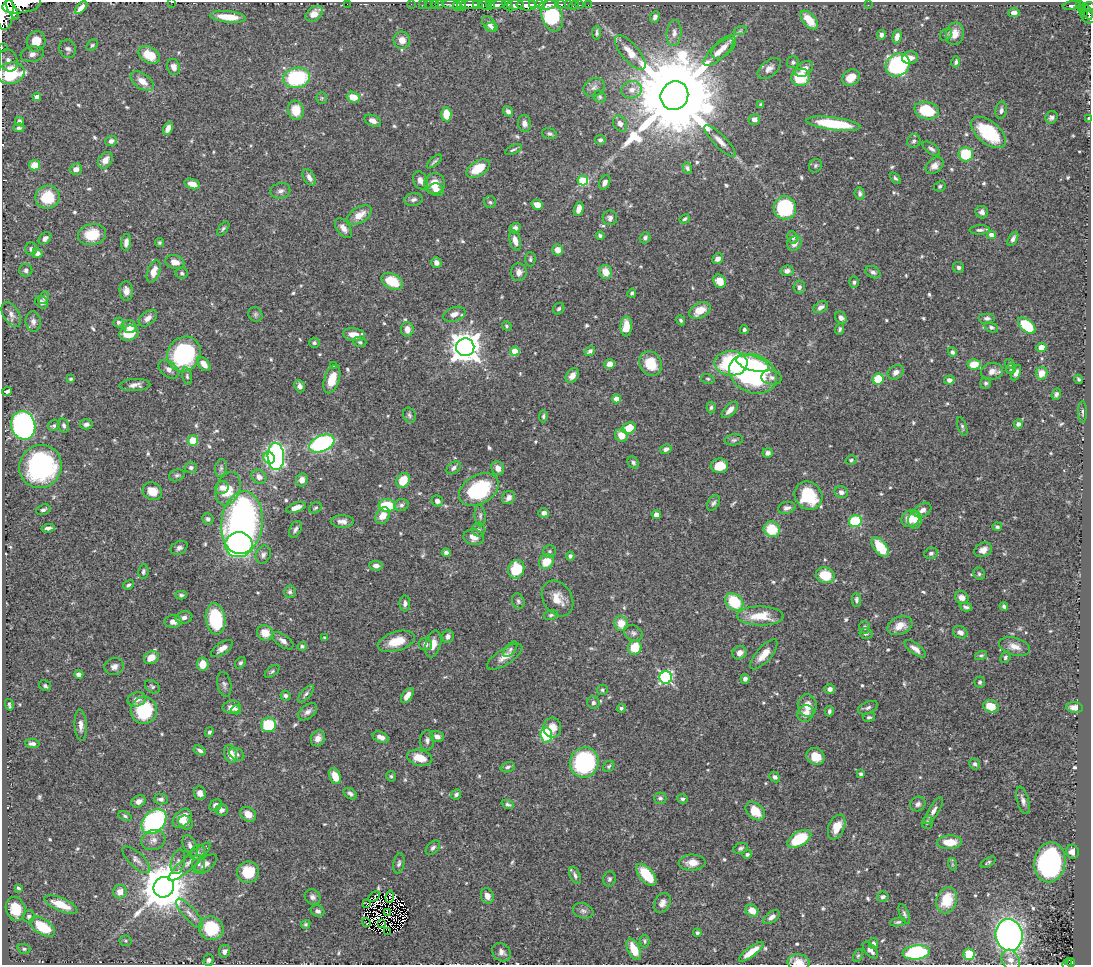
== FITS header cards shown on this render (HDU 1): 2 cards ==
NAXIS1  =                 1089
NAXIS2  =                  963

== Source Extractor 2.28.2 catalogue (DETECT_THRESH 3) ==
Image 1089 x 963 px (HDU 1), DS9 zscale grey, 1 PNG px = 1 image px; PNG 1093 x 967 px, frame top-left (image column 1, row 963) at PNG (2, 2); each listed source drawn as its Kron ellipse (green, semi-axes under 4 px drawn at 4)
Background 0.499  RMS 0.015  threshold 0.0436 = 3 sigma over >= 5 px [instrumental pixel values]
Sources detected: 645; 2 with non-positive FLUX_AUTO (blend fragments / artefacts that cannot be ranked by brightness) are neither listed nor drawn; of the other 643, the 500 brightest by FLUX_AUTO listed and drawn (143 fainter detections omitted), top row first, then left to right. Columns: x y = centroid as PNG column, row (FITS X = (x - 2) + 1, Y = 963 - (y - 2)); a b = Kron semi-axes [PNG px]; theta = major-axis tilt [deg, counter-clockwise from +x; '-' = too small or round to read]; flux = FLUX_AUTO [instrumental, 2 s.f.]
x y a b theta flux
171 2 3 2 - 7.9
22 4 19 8 9 1200
347 4 2 2 - 33
411 4 2 2 - 4.3
423 4 3 2 - 3.3
429 4 2 2 - 6.8
435 4 2 2 - 1.6
440 4 2 2 - 8.8
560 4 5 3 - 81
569 4 4 3 - 54
452 5 9 3 -6 65
461 5 5 3 - 150
471 5 11 4 -1 320
477 5 4 3 - 120
485 5 7 4 -9 89
490 5 4 3 - 65
497 5 9 3 11 360
508 5 7 3 -52 230
515 5 8 4 4 250
527 5 10 5 -4 690
533 5 3 3 - 150
540 5 4 3 - 170
549 5 10 4 10 490
574 5 6 2 45 7.1
579 5 2 2 - 5.8
588 5 2 2 - 4.4
868 5 2 2 - 3.9
1079 5 3 2 - 24
457 6 5 4 - 200
1072 6 9 3 7 110
1089 6 6 4 -7 70
81 8 8 4 47 5
1081 8 3 3 - 31
5 10 20 8 88 2600
12 10 11 4 -64 480
1014 13 6 4 5 5.4
1083 13 4 3 - 26
1088 13 7 4 -75 86
314 14 10 6 38 9.5
552 16 16 10 -74 73
228 17 18 5 -5 23
655 17 6 4 64 3.3
1088 17 7 5 -28 150
809 20 11 6 -48 20
489 24 8 5 -53 5
492 27 6 5 - 2.4
740 31 7 4 19 1.7
597 33 7 3 87 2.1
674 33 13 7 85 5.2
955 34 11 9 79 11
881 35 5 4 - 3.3
946 35 7 5 44 2.1
897 37 7 4 77 6.2
402 40 8 8 - 9.6
36 41 10 9 - 16
92 45 6 5 - 1.7
724 47 15 8 42 8
2 48 2 2 - 2.7
68 49 9 8 - 4.3
718 52 19 7 42 9.7
630 53 21 8 -50 15
32 54 11 8 9 6.3
149 55 11 8 -28 21
910 58 8 6 6 5.6
8 60 11 9 -69 7.9
793 62 6 5 - 2.4
956 62 6 4 76 2.1
898 65 12 11 - 140
173 67 8 6 -67 6.5
769 68 14 7 39 5.9
804 69 10 6 36 7.4
11 73 14 10 15 81
801 77 9 8 - 39
297 78 13 10 9 83
851 78 9 7 35 13
142 81 13 7 -36 9.8
594 88 11 9 30 5
632 90 10 8 13 7.9
674 96 15 13 55 26000
37 97 4 4 - 6
353 97 6 5 - 15
600 97 6 5 - 1.9
322 98 5 5 - 1.7
761 104 4 4 - 1.6
296 110 9 8 - 17
927 110 12 8 -15 44
1001 110 9 5 79 3.4
508 111 5 4 - 3.7
446 114 7 5 -87 21
1051 117 6 6 - 3.2
754 119 6 5 - 5
1089 119 4 3 - 2.6
19 121 4 4 - 4
373 121 9 5 -23 5.5
524 123 8 6 -83 4.6
620 124 8 6 -59 5.3
833 124 27 6 -7 53
19 128 6 4 5 1.9
168 128 7 4 62 6
988 132 20 11 -40 57
549 134 8 5 -16 2.6
600 140 5 5 - 3
111 141 6 5 - 4.2
720 141 21 6 -46 7.7
914 141 7 6 - 2.7
931 149 10 5 -34 3.2
513 150 9 3 25 1.9
966 154 7 7 - 37
105 160 9 6 54 7.5
434 161 9 3 41 2.1
35 165 5 5 - 16
815 166 7 6 - 2.1
934 166 10 7 38 5.8
478 168 13 7 31 25
687 168 6 4 -60 2.4
76 169 6 5 - 5.8
309 177 9 5 -59 5.4
895 178 7 4 -51 1.8
420 180 9 7 -64 6.1
583 180 5 5 - 60
605 182 7 5 66 4.9
192 184 8 5 -18 6.1
434 184 10 10 - 13
940 186 6 5 - 2.1
436 190 8 6 -15 6.8
280 191 10 8 11 3.8
860 193 6 5 - 2.7
47 197 12 11 - 35
413 199 9 6 9 3.4
490 202 6 6 - 2
537 205 6 5 - 9.4
785 208 11 11 - 88
579 209 7 4 75 8.5
982 212 6 6 - 4.1
359 215 13 7 32 13
610 218 7 7 - 3.4
685 219 5 4 - 1.9
343 228 11 6 -54 6.7
515 228 6 5 - 3.3
223 229 8 4 52 1.9
980 230 10 4 2 3.1
92 235 14 10 12 26
991 235 4 4 - 9.2
600 236 4 4 - 2.5
793 237 6 5 - 2.7
45 238 7 5 44 4.3
645 238 6 5 - 2.6
1013 239 8 4 62 3.6
515 240 10 5 -75 7.5
126 242 8 5 83 5.1
159 242 5 4 - 1.6
794 243 8 6 52 5.2
31 249 6 6 - 3.1
558 250 5 5 - 8
37 253 5 4 - 4.2
530 259 7 5 90 1.9
718 259 6 5 - 4.5
175 262 10 6 -17 8.2
436 263 5 5 - 5.3
959 267 6 5 - 2.8
26 270 6 6 - 3.2
154 271 11 6 70 11
787 271 7 5 9 3.5
519 272 9 8 - 5.5
606 272 7 6 - 13
873 272 8 5 -28 3.2
182 273 6 6 - 2
392 281 11 7 -28 29
720 281 7 6 - 12
854 282 6 5 - 2.1
799 287 6 6 - 3.3
126 291 10 6 -85 6.2
632 293 4 4 - 1.8
44 298 7 4 61 2.1
42 302 7 5 -41 3.7
821 307 8 5 28 4.1
559 309 6 5 - 2.1
700 310 11 7 29 16
11 314 14 7 -60 5.5
255 314 7 6 - 2.4
454 314 11 7 19 7
148 318 10 6 39 6.1
841 318 6 5 - 4
987 318 8 5 0 2.7
681 320 5 4 - 2
33 322 10 7 -84 4.7
118 322 5 5 - 2.4
507 326 5 4 - 1.6
626 326 10 6 87 17
1027 326 10 6 -41 48
130 327 7 6 - 10
991 327 7 5 -22 2.4
407 329 7 6 - 7.3
840 329 6 4 67 1.9
744 330 4 3 - 1.9
129 333 10 7 16 21
354 335 11 6 -10 11
360 342 6 5 - 1.6
314 343 5 5 - 1.9
465 347 9 9 - 1500
1041 347 5 4 - 13
515 351 5 4 - 26
590 351 5 4 - 3.7
952 352 5 4 - 2.9
184 354 18 16 55 110
731 363 16 12 -2 120
753 363 17 7 -16 27
204 364 8 5 -51 8.3
610 364 5 5 - 7.4
651 364 13 10 -60 27
974 364 7 5 4 19
1010 364 5 4 - 1.7
334 366 4 4 - 2
169 369 11 7 -40 5.1
1011 369 5 4 - 1.6
992 371 11 8 12 6.9
896 372 9 6 32 5.3
1016 373 8 4 66 4.4
1041 373 6 6 - 11
753 374 24 19 -24 180
187 376 8 5 -76 2.1
572 376 8 6 52 7.5
771 377 10 7 -7 4.3
71 379 3 3 - 1.8
332 379 14 7 72 20
708 379 7 5 -14 1.7
878 379 6 5 - 35
1079 379 4 3 - 1.8
949 380 5 4 - 3.7
986 383 5 5 - 2.1
135 385 15 6 3 5.8
300 386 6 5 - 3.7
7 391 5 4 - 2.6
1056 394 6 4 70 2.4
617 399 4 4 - 13
711 407 6 4 84 1.9
730 410 10 5 46 6.5
1083 412 11 3 -90 2.1
409 415 8 6 -66 2.4
543 416 6 4 89 1.7
86 424 6 5 - 3.2
1018 424 4 4 - 3.7
23 425 14 12 -76 270
64 425 7 5 -76 2.3
54 426 6 5 - 2.2
962 426 10 4 -73 2.1
629 428 7 5 27 23
621 435 6 6 - 12
734 440 9 5 8 2.2
193 441 5 5 - 25
322 443 13 8 23 140
666 449 6 4 28 3.4
768 453 5 4 - 3.7
276 456 13 8 -88 250
269 458 6 5 - 40
851 460 5 4 - 1.7
633 463 7 5 -55 2.6
40 466 22 21 - 170
719 466 9 7 7 19
191 467 6 5 - 2.5
221 468 9 6 80 2.7
454 468 8 5 37 3.4
498 468 7 6 - 6.3
177 475 8 6 19 2.4
259 477 8 6 -39 5.2
302 480 6 6 - 6.5
403 480 8 6 58 23
222 488 7 6 - 5.3
228 489 17 11 69 22
479 490 21 14 30 84
152 491 10 8 -27 15
841 492 7 6 - 4
808 496 15 13 -50 54
508 498 7 6 - 3.8
437 501 6 5 - 4.5
713 503 8 5 56 2.6
401 505 7 6 - 2.8
387 506 8 6 -6 41
296 508 10 4 20 8.3
315 508 7 5 32 1.7
787 508 9 6 14 3.5
43 510 7 5 18 2.7
923 510 9 6 31 5.9
544 513 5 4 - 4.9
656 515 5 4 - 5.7
383 516 9 6 57 12
480 516 10 5 -86 2.8
208 519 6 5 - 3
910 519 9 8 - 15
915 520 8 7 - 12
342 521 11 6 -1 6.2
855 521 6 6 - 50
242 523 31 20 84 370
997 527 5 4 - 1.9
48 528 6 3 9 3
295 529 9 5 66 3.3
772 529 8 7 - 29
479 530 7 7 - 2.5
474 537 10 7 -12 7
239 545 13 12 - 260
880 547 11 6 -52 32
179 548 9 6 28 3.4
983 550 9 7 24 6.6
549 551 6 6 - 2.1
446 553 4 4 - 3.3
931 553 7 5 14 3
263 555 9 7 66 3.7
570 556 4 4 - 2.6
546 562 8 6 43 20
376 566 7 5 -7 3.8
516 569 9 8 - 41
143 571 7 5 83 2
979 574 6 5 - 2.1
825 575 9 8 - 26
128 585 6 3 30 1.9
290 592 6 6 - 2.4
181 595 5 3 - 2.1
962 597 7 6 - 6.1
557 598 19 14 -58 15
856 600 7 4 -89 2.8
518 601 8 6 -71 2.6
734 602 10 7 -41 45
405 603 8 5 88 3.7
1004 606 4 3 - 1.9
966 607 6 3 -15 2.4
551 615 7 5 16 2.2
760 616 23 9 -1 28
184 618 8 6 12 4.3
215 619 15 9 -81 59
173 622 8 6 -2 6.4
621 623 7 6 - 14
900 626 13 9 21 11
865 627 6 5 - 2.6
960 632 7 5 -25 4.5
265 633 8 7 - 14
633 633 9 7 -25 3.2
866 633 6 5 - 2.2
448 637 6 5 - 4.1
325 638 4 3 - 1.7
283 641 12 6 -36 5.3
396 641 19 9 17 22
425 644 6 6 - 4.5
433 644 13 7 75 9.6
302 646 4 4 - 2.5
1014 646 16 8 -15 8.8
222 648 12 6 34 6.2
635 648 7 6 - 24
510 649 9 4 50 1.9
915 649 13 5 -37 5.3
740 653 7 6 - 6.7
764 654 19 7 49 12
981 655 6 4 14 1.8
505 657 20 8 32 10
1005 657 6 5 - 1.7
151 658 8 6 31 14
240 663 6 4 54 2
203 664 7 5 85 13
114 666 10 8 19 4.8
272 671 8 4 39 1.9
79 674 4 4 - 3.8
666 677 6 6 - 160
745 679 5 4 - 3.9
980 682 6 5 - 1.9
224 684 12 7 -79 3.4
45 686 6 5 - 2
152 687 8 6 -36 2.5
830 689 5 5 - 4.4
602 690 5 5 - 1.8
306 694 11 4 49 2.9
285 696 5 5 - 2.9
407 696 8 4 54 8.4
137 699 9 7 12 6.7
593 703 6 6 - 2.7
9 705 6 3 -76 1.7
807 706 11 9 -84 9.5
991 706 8 6 -18 14
232 707 9 6 5 6
621 708 4 4 - 2.1
868 708 10 6 24 2.8
1075 708 8 5 -7 7.7
144 710 13 13 - 61
236 710 5 4 - 3.1
829 711 5 4 - 2.3
308 712 11 6 38 4.8
806 713 8 7 - 9.3
869 717 6 4 13 2
81 725 15 6 -86 6.1
268 725 7 7 - 44
552 728 10 9 - 11
209 732 5 4 - 2.2
546 735 7 6 - 74
381 737 8 5 -22 5.9
437 737 7 5 -20 5.5
318 738 8 6 65 6.2
427 740 10 7 88 4.3
32 744 7 4 -5 3.3
200 750 7 4 -31 3.3
231 754 9 6 -75 10
237 754 8 6 -28 2.8
815 756 9 8 - 14
420 758 13 7 -14 17
584 762 15 14 - 140
975 764 6 5 - 2.5
609 766 6 5 - 1.7
508 767 7 5 17 2.4
861 774 4 3 - 2
335 776 8 5 -67 15
391 776 5 4 - 1.7
775 777 6 5 - 3.1
200 793 7 6 - 5.3
350 794 7 5 -37 2.9
456 794 5 4 - 2.3
660 798 6 5 - 2.5
161 799 7 5 -5 3.2
682 799 5 4 - 2
1023 800 14 6 -74 4.5
138 801 8 5 25 4.5
508 804 6 4 -22 2.4
918 804 8 7 - 3.6
216 805 7 5 37 4.6
221 810 6 5 - 4.8
755 811 11 7 -40 20
934 811 15 5 58 5.3
248 814 9 6 -35 8.3
125 816 7 4 -25 1.8
182 818 11 7 47 20
154 822 14 10 43 150
927 822 6 5 - 2
186 823 8 6 -39 4
837 827 13 8 67 14
799 839 13 7 30 56
153 840 12 10 18 6.6
949 842 12 6 2 18
190 846 11 6 -64 5
433 848 8 5 45 2.7
740 848 7 5 18 2.3
197 852 8 6 38 3.3
1072 852 7 6 - 7.6
747 854 5 4 - 2.5
136 860 18 7 -43 5.4
178 862 12 6 75 4.6
190 862 27 6 42 9.9
988 862 8 4 30 1.7
1050 862 20 15 80 190
399 863 10 5 79 2.6
692 863 13 8 2 10
199 864 8 6 -89 3.5
205 864 14 6 38 6.5
952 864 6 4 -72 1.6
248 872 11 10 - 32
575 875 9 5 -66 2.7
646 875 13 7 -49 31
609 879 8 6 77 2.3
164 887 10 10 - 4400
18 888 3 3 - 1.6
120 892 7 6 - 9.4
374 896 6 2 35 2.3
487 896 8 6 -68 8
313 897 8 7 - 3.7
390 897 6 2 81 1.9
883 897 6 5 - 2.6
947 900 13 10 70 30
662 903 10 7 63 5.4
61 904 18 6 -23 20
367 904 2 2 - 2.6
16 909 12 9 -73 22
318 911 7 5 -23 3
583 911 10 7 -19 3.5
752 911 7 5 -43 12
387 913 3 2 - 2.3
190 914 19 6 -49 7.5
904 914 10 4 -68 2.5
29 916 6 5 - 2.6
771 917 9 5 36 4.9
366 922 5 2 - 3.2
898 922 8 4 10 1.9
306 924 5 4 - 1.7
382 924 3 2 - 1.8
42 927 14 7 -33 36
211 928 12 11 - 45
387 932 3 2 - 250
697 933 4 4 - 2.1
1009 935 16 13 -82 470
126 941 6 5 - 1.6
645 941 6 5 - 1.8
874 943 5 4 - 3.1
24 949 6 5 - 1.9
634 949 11 6 -65 20
870 950 10 5 -50 5.7
224 951 6 5 - 4.2
501 952 10 8 -43 5.2
751 952 15 5 37 14
916 952 14 7 6 99
969 954 6 5 - 31
858 955 7 4 61 1.7
208 960 5 5 - 2.7
1011 960 11 8 -61 6.6
798 962 11 8 -6 11
1071 963 4 4 - 41
1067 964 5 4 - 34
At the frame edge (FLAGS 8, measured only in part): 10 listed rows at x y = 171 2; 22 4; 1089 6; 5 10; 1088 17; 2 48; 1089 119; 1011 960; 798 962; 1067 964
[143 fainter detections neither listed nor drawn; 2 non-positive-flux detections neither listed nor drawn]